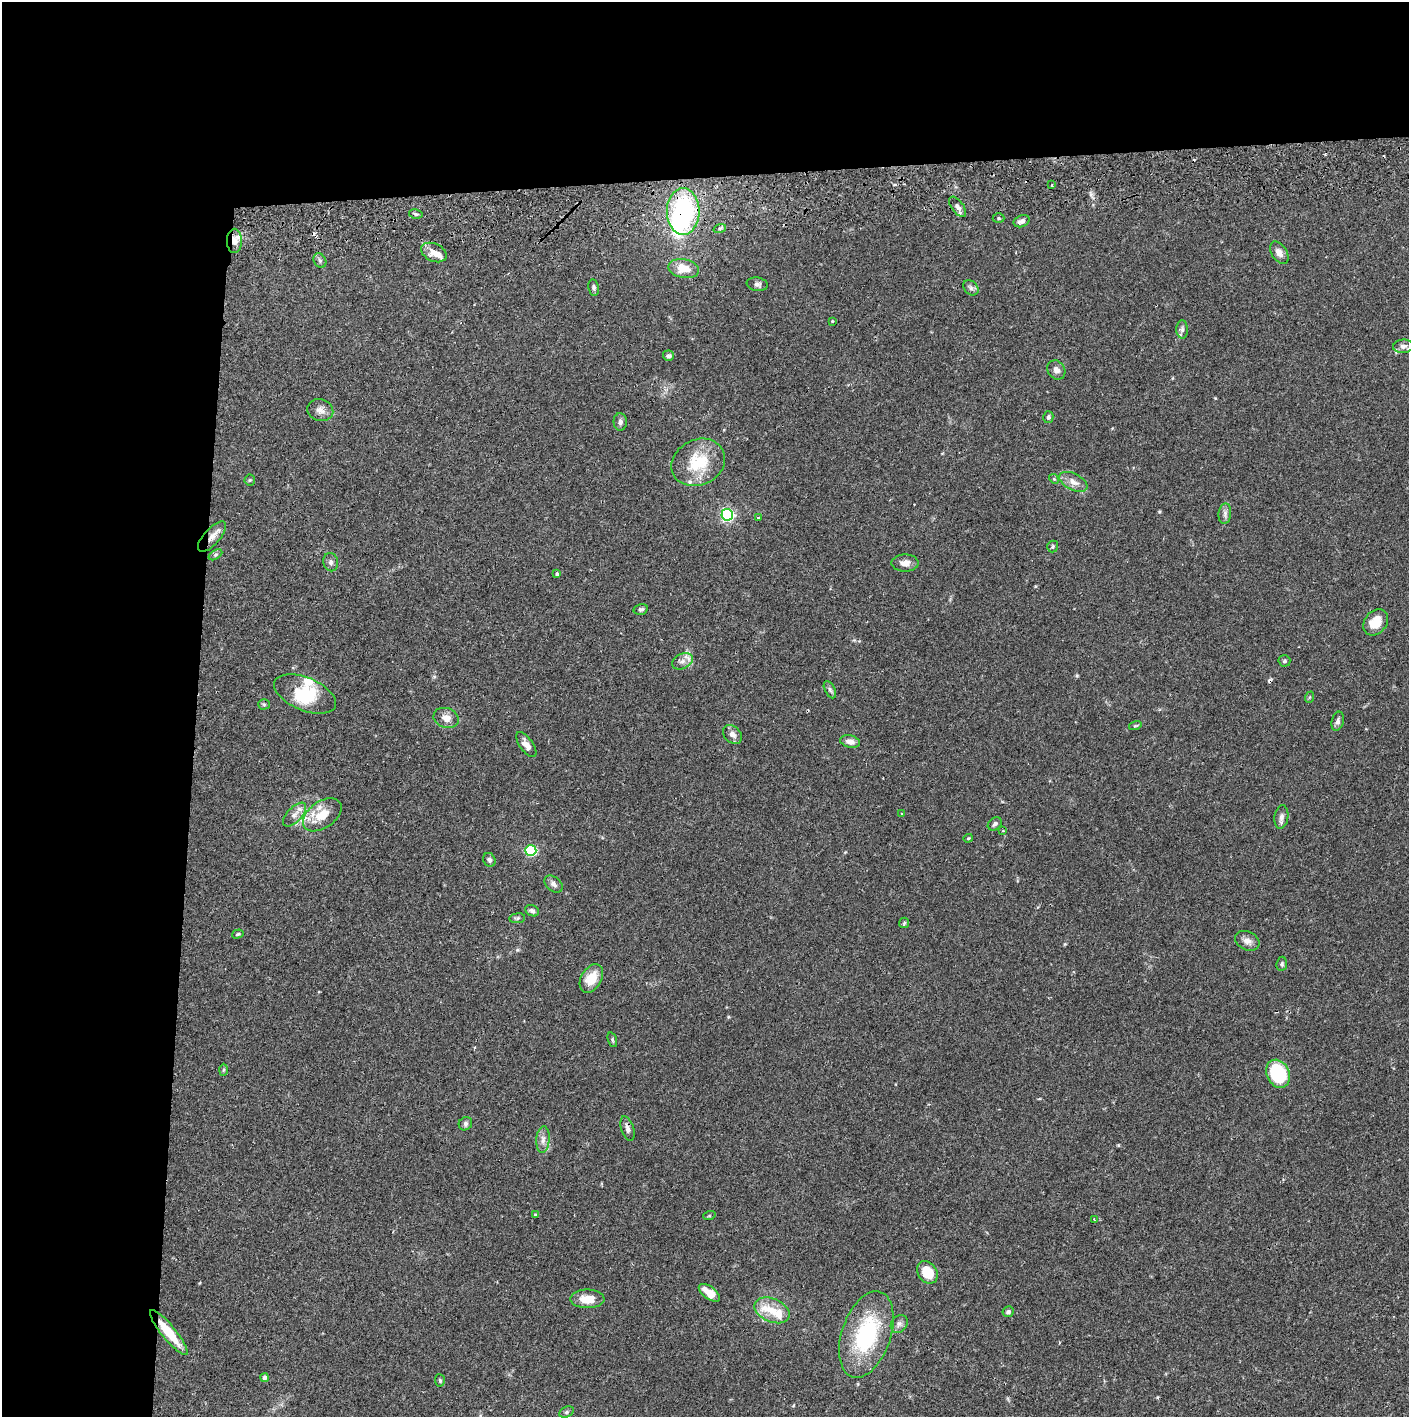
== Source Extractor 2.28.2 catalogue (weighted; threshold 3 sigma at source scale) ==
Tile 1 of 3 x 3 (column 1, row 1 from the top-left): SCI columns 4-1410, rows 2886-4300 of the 4230 x 4358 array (HDU 1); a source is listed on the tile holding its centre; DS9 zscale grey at full resolution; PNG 1411 x 1419 px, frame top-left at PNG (2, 2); each listed source drawn as its Kron ellipse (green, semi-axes under 4 px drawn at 4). Shown black and unused: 24% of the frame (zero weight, under 2 of 3 exposures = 3% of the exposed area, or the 3 px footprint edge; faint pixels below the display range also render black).
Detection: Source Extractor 2.28.2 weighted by HDU 2 'WHT'; one run over the whole footprint, this tile lists its part. Background 0.0683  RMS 0.0049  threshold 0.0219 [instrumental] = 3 sigma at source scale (4.5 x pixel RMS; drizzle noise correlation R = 1.50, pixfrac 1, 0.05/0.05 arcsec/px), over >= 5 px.
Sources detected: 101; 2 inside a brighter object's white glare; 4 cosmic-ray / hot-pixel residue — neither listed nor drawn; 8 inside a brighter listed object's ellipse — not listed separately; the other 87 listed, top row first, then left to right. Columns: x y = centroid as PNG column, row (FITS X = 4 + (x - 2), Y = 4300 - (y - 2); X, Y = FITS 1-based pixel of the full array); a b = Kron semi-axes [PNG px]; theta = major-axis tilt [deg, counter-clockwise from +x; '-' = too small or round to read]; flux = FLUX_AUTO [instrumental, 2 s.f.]
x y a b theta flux
1052 185 3 2 - 1.1
958 207 12 6 -53 2
683 211 23 16 90 65
416 214 7 4 -12 1
999 218 6 4 0 0.71
1022 221 8 5 21 2.2
720 228 6 4 19 0.86
234 241 12 7 90 4
434 252 13 9 -25 3.8
1279 253 12 7 -58 3.1
320 261 8 6 -57 1.1
684 269 15 9 -10 8.2
757 284 11 6 -9 1.6
594 288 8 5 -81 1.2
971 288 8 6 -46 1.4
832 321 3 2 - 0.38
1182 329 9 6 -89 1.5
1403 346 10 6 5 1.8
668 356 5 5 - 1.3
1056 370 10 8 -56 2.3
320 410 13 11 -15 3.2
1048 417 6 5 - 1.1
620 422 9 6 -87 1.5
698 462 28 22 26 20
1054 479 5 4 - 0.56
250 480 5 5 - 0.57
1073 482 15 8 -27 3.8
1225 514 10 6 84 1.7
727 515 6 5 - 88
758 518 3 3 - 0.6
212 537 19 8 48 4.4
1053 547 6 5 - 0.71
215 555 7 4 32 0.89
331 562 9 7 -78 1.7
905 563 13 8 1 3.4
557 574 4 3 - 1
641 609 7 5 14 1.1
1376 622 14 11 50 7.8
682 661 11 7 25 2.8
1284 661 6 6 - 0.99
830 690 9 5 -63 1.2
305 694 33 16 -23 15
1310 697 6 3 70 0.46
264 704 5 5 - 0.74
446 718 13 10 -20 4.1
1338 721 10 6 76 1.5
1135 726 6 4 16 0.6
732 734 11 8 -43 2.5
850 742 10 6 -14 3.3
526 745 14 6 -54 3.1
902 813 4 2 - 0.36
295 815 15 7 46 3.2
322 815 21 13 35 9.9
1281 817 12 7 82 2.1
995 824 8 6 41 1.3
1003 831 4 3 - 0.47
968 838 5 3 - 0.49
531 850 5 5 - 52
489 860 7 6 - 1.1
553 884 10 7 -41 1.9
532 911 7 5 -25 1.6
517 918 8 5 8 0.84
904 923 5 5 - 0.67
238 934 6 4 17 0.66
1247 941 13 9 -24 2.9
1282 964 7 5 82 1
591 978 15 10 59 8.8
612 1040 7 3 -72 0.68
223 1070 6 4 88 0.68
1278 1074 14 11 -64 32
465 1124 7 6 - 1.2
627 1129 13 6 -73 1.9
543 1139 13 6 85 2.6
535 1215 3 3 - 0.52
709 1216 6 4 18 0.55
1094 1219 3 2 - 0.33
927 1272 12 9 -55 10
709 1293 12 6 -37 6.7
587 1299 17 9 0 7.8
772 1310 18 11 -23 7.9
1008 1312 6 5 - 1.2
899 1324 9 7 48 1.7
169 1333 28 7 -51 14
866 1334 45 24 71 45
264 1378 4 3 - 1.8
440 1380 6 5 - 0.86
566 1412 8 5 27 0.94
Overlapping masked pixels (flux is a lower limit): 5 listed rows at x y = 683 211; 234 241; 212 537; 627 1129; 169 1333